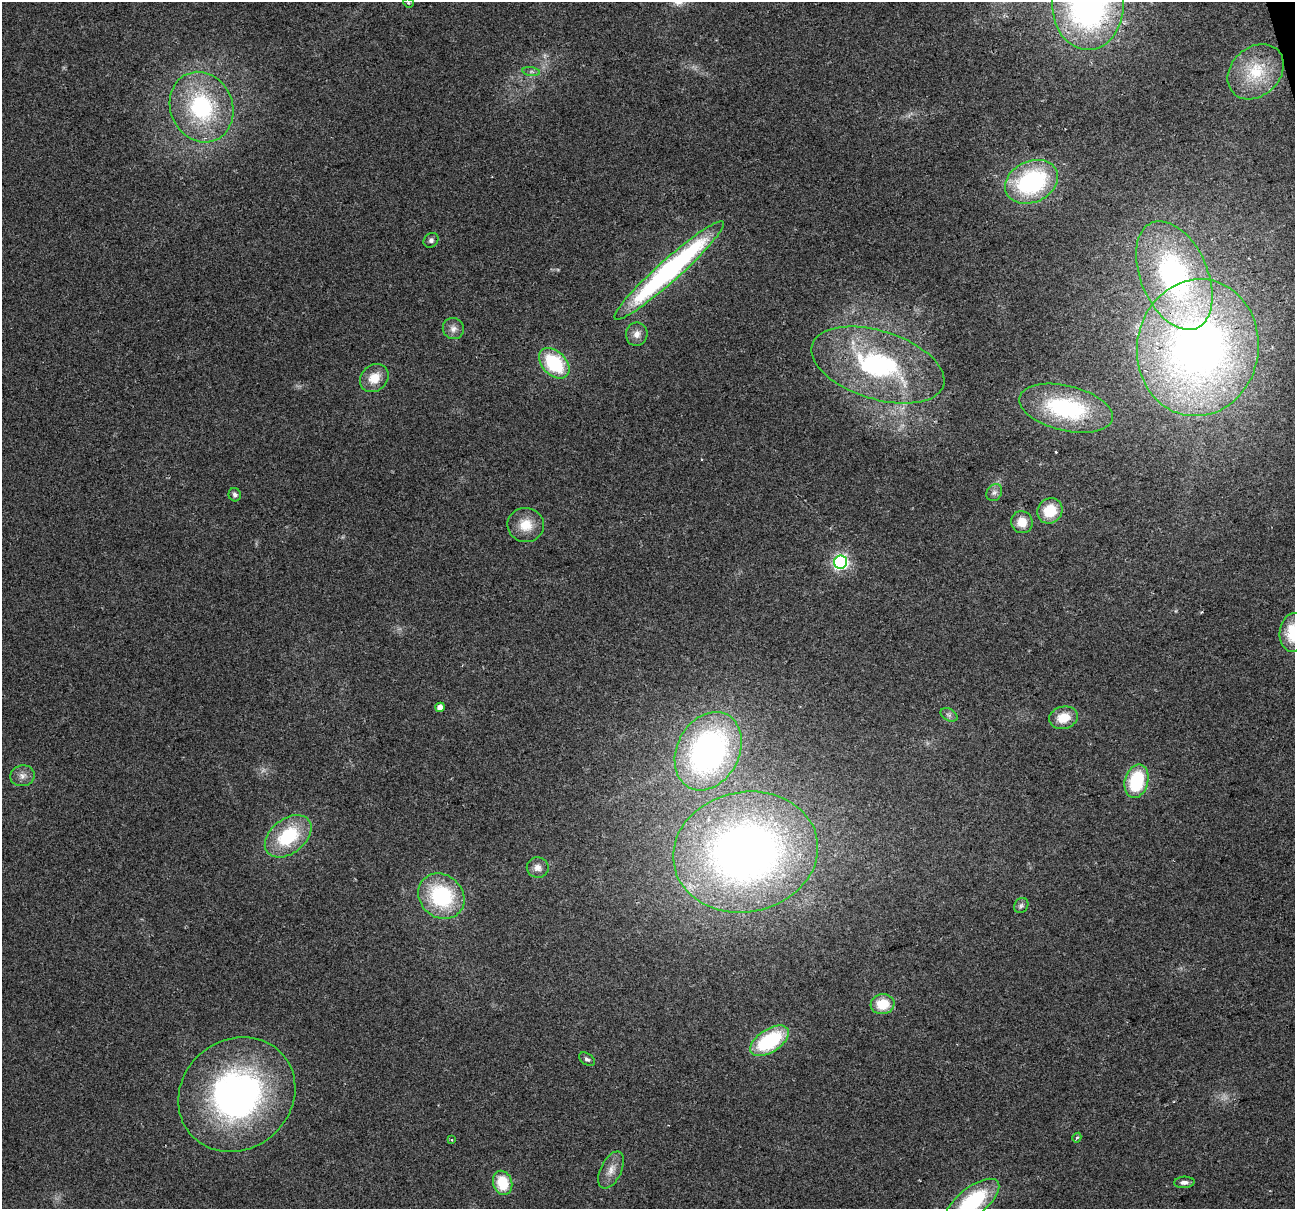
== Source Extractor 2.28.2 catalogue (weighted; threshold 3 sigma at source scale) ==
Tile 10 of 4 x 4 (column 2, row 3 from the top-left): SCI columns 1294-2586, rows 1306-2512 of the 5173 x 4973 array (HDU 1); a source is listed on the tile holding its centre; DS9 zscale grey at full resolution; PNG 1297 x 1211 px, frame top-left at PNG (2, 2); each listed source drawn as its Kron ellipse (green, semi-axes under 4 px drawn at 4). Shown black and unused: <1% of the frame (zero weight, under 2 of 3 exposures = <1% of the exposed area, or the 3 px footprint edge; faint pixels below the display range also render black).
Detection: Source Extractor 2.28.2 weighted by HDU 2 'WHT'; one run over the whole footprint, this tile lists its part. Background 0.0557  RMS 0.0074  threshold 0.0334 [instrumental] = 3 sigma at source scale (4.5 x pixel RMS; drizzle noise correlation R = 1.50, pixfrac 1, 0.0396/0.0396 arcsec/px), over >= 5 px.
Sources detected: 45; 1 cosmic-ray / hot-pixel residue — neither listed nor drawn; the other 44 listed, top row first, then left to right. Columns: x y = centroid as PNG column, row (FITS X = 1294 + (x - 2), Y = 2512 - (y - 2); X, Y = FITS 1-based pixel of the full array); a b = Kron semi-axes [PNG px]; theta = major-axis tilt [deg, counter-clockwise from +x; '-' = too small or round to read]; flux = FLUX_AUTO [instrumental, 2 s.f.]
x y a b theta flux
408 3 5 4 - 0.98
1088 4 45 36 -89 250
531 72 9 4 -8 1.8
1256 72 31 24 43 36
202 107 36 31 -66 85
1032 182 27 20 25 99
431 240 8 6 44 2.2
669 270 73 11 42 190
1174 275 57 33 -67 180
453 329 11 10 - 4.5
637 334 12 10 79 5.3
1198 348 69 61 81 520
554 363 18 12 -45 49
878 365 69 34 -17 130
374 378 15 13 41 13
1066 408 48 22 -13 89
994 493 9 7 56 2.9
235 495 6 6 - 2.1
1050 511 13 12 - 21
1022 522 11 10 - 11
526 525 18 17 - 14
840 562 6 6 - 190
1293 632 19 13 82 28
440 707 5 4 - 6.5
949 715 9 6 -30 2.2
1063 718 14 11 14 15
708 751 41 31 62 220
22 776 12 10 12 5.2
1136 781 17 11 75 45
288 836 26 17 38 45
745 852 73 60 11 500
538 868 11 10 - 5.1
441 896 24 21 -41 66
1021 906 8 6 53 2.1
883 1004 12 10 8 19
769 1041 22 11 33 59
587 1059 9 5 -35 2
237 1094 61 54 40 260
1077 1138 5 3 - 0.99
452 1140 4 3 - 0.75
611 1170 20 10 63 7.9
1184 1182 10 5 4 3
503 1183 12 9 -75 23
972 1202 32 14 38 63
Overlapping masked pixels (flux is a lower limit): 1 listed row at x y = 1198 348
Isophote crosses this tile's border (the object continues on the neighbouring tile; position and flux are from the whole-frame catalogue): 3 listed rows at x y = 1088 4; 1293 632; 972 1202